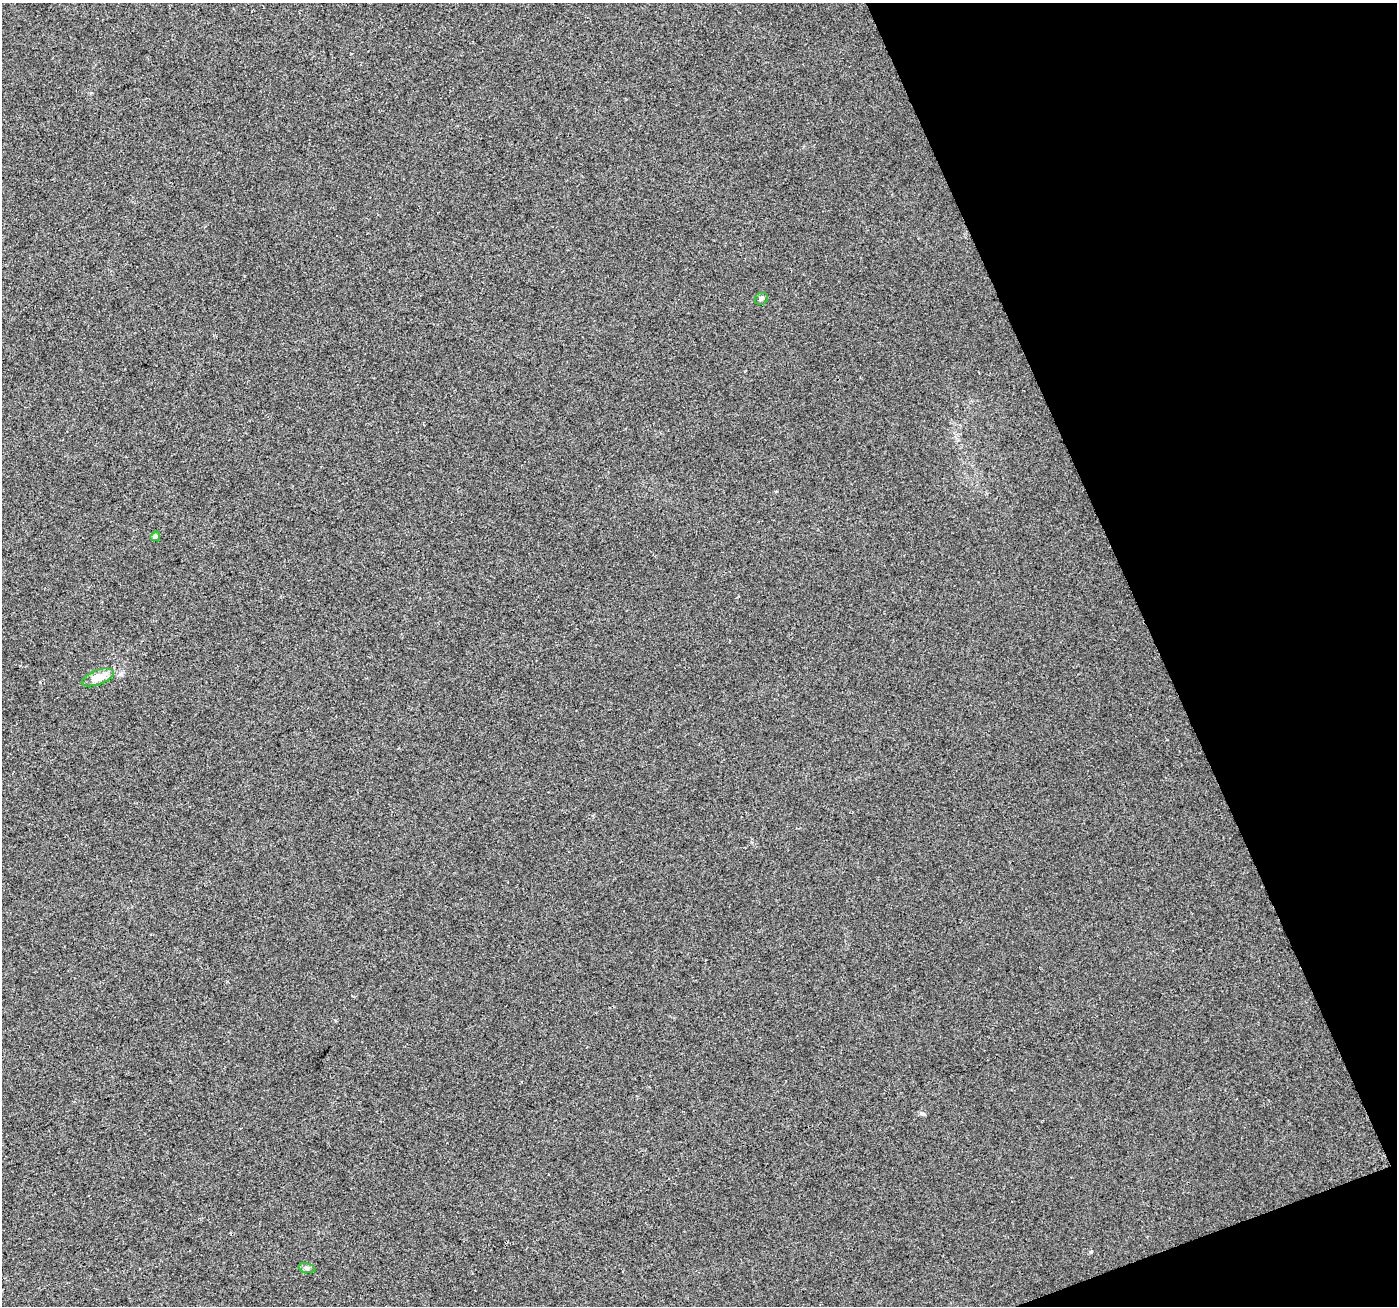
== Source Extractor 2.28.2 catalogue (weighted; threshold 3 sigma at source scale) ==
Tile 12 of 4 x 4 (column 4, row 3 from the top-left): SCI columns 4189-5583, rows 1443-2746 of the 5583 x 5434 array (HDU 1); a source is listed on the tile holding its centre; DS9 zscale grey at full resolution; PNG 1399 x 1308 px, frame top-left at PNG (2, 3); each listed source drawn as its Kron ellipse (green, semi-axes under 4 px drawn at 4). Shown black and unused: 19% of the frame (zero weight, under 2 of 3 exposures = <1% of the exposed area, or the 3 px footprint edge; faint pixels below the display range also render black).
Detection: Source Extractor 2.28.2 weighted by HDU 2 'WHT'; one run over the whole footprint, this tile lists its part. Background 0.014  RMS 0.0079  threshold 0.0356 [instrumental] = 3 sigma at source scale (4.5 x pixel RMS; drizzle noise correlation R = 1.50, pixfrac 1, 0.0396/0.0396 arcsec/px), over >= 5 px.
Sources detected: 4; all 4 listed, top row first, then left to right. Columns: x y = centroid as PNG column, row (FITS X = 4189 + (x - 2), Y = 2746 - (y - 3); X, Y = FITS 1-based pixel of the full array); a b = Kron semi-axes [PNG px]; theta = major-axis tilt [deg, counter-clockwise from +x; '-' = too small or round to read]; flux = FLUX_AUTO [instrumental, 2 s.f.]
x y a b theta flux
761 298 7 6 - 2.4
155 536 5 4 - 2.1
98 677 17 7 21 14
307 1268 8 5 -15 1.8